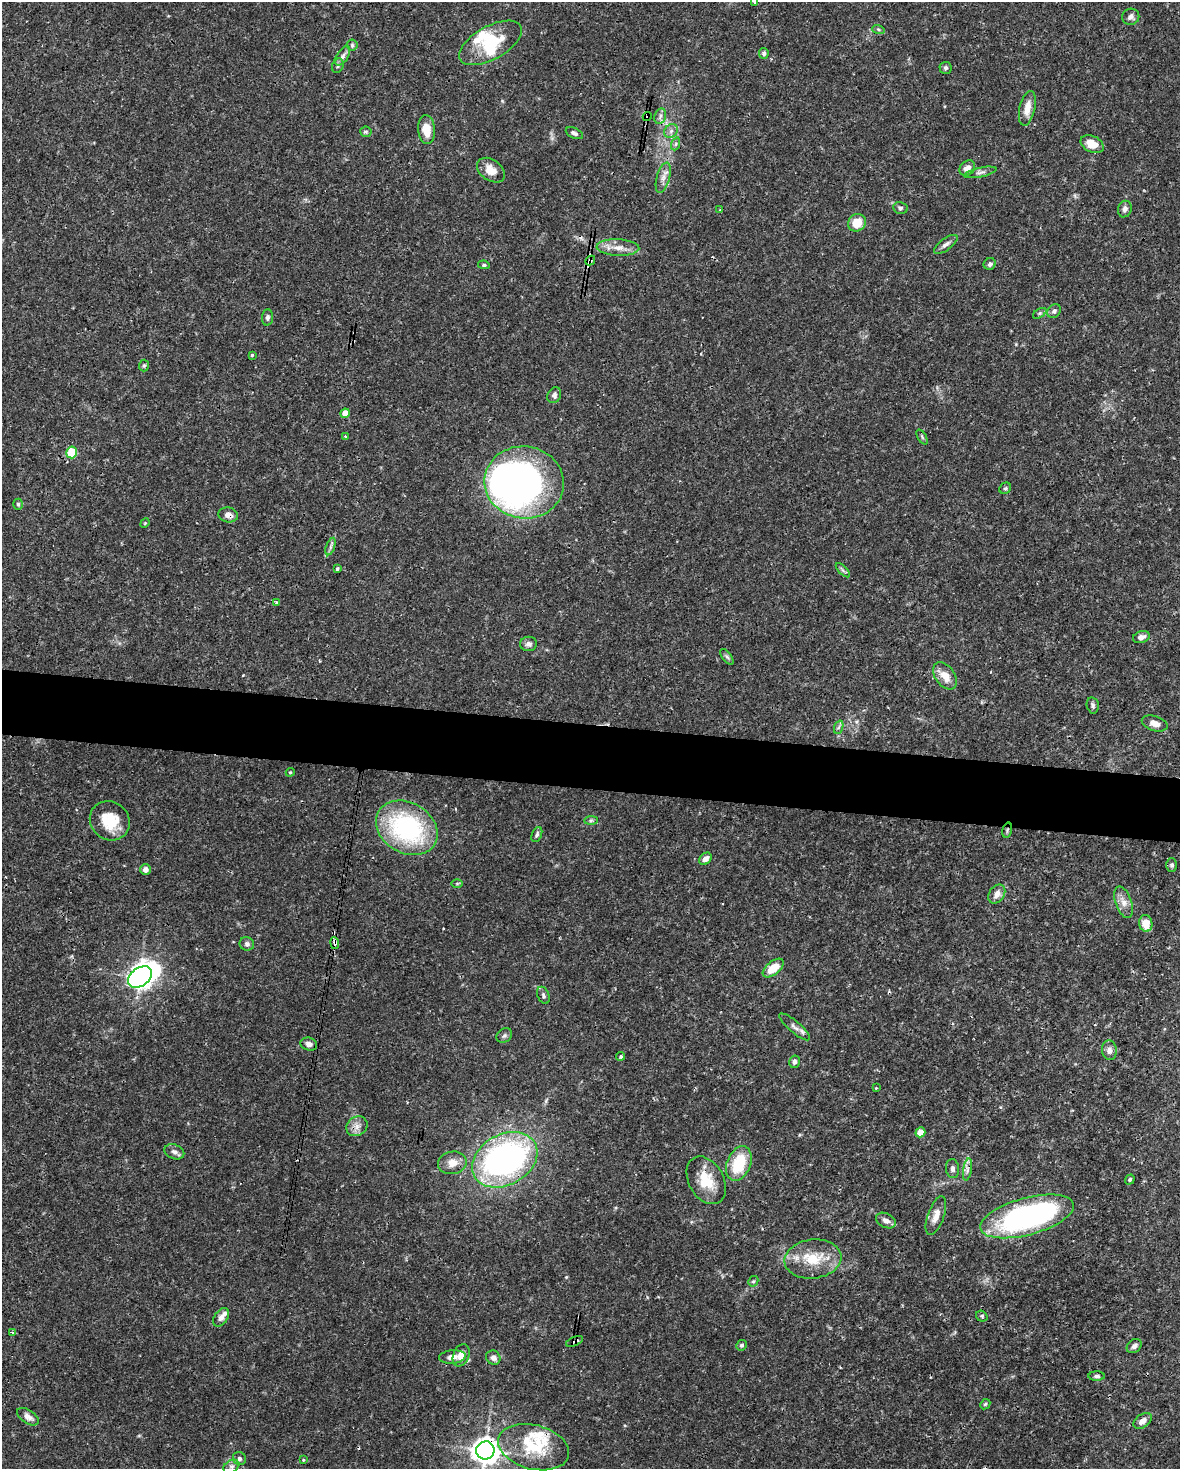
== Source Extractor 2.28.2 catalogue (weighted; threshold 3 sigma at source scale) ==
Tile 6 of 4 x 3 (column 2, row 2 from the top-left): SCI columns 1182-2359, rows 1694-3160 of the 4716 x 4739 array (HDU 1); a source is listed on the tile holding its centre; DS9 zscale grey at full resolution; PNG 1182 x 1471 px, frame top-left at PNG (2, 2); each listed source drawn as its Kron ellipse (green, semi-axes under 4 px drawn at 4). Shown black and unused: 5% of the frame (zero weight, under 3 of 4 exposures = <1% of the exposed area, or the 3 px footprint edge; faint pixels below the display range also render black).
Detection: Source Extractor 2.28.2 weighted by HDU 2 'WHT'; one run over the whole footprint, this tile lists its part. Background 0.0444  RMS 0.0019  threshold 0.00835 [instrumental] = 3 sigma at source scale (4.5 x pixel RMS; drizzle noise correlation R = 1.50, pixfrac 1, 0.05/0.05 arcsec/px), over >= 5 px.
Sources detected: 132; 2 inside a brighter object's white glare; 9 cosmic-ray / hot-pixel residue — neither listed nor drawn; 6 inside a brighter listed object's ellipse — not listed separately; the other 115 listed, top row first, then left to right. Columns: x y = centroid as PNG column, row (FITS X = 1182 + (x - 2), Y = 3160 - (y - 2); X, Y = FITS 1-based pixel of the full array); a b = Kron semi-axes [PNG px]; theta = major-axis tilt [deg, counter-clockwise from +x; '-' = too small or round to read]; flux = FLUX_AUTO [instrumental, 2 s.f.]
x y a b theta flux
754 2 3 2 - 0.24
1131 17 9 8 - 0.78
878 29 6 4 -19 0.28
490 43 35 16 29 7.5
352 45 6 5 - 0.37
764 53 5 5 - 0.43
343 56 11 5 57 0.71
338 66 7 5 69 0.39
946 68 6 6 - 0.42
1027 108 18 7 77 2.1
660 116 8 5 70 0.6
647 117 4 4 - 1.8
426 130 14 8 -85 3.2
671 131 7 6 - 0.67
366 132 6 5 - 0.33
574 133 9 5 -25 0.53
675 144 6 4 70 0.36
1092 144 12 8 -25 2.5
967 168 8 7 - 1.3
491 170 15 10 -36 2.4
980 172 17 4 12 0.72
663 178 15 6 75 1.2
900 208 7 6 - 0.43
1125 209 8 7 - 0.77
720 210 3 3 - 0.18
857 223 9 8 - 3.2
946 244 14 5 37 0.79
618 247 21 8 -3 2.1
590 260 5 3 - 1
990 264 6 5 - 0.52
484 265 6 4 -8 0.36
1054 311 7 6 - 0.55
1040 313 7 4 32 0.36
267 317 8 5 85 0.48
252 355 3 3 - 0.41
144 365 6 5 - 0.29
554 395 8 6 61 0.6
345 413 5 4 - 1.8
345 436 3 2 - 0.18
922 437 8 3 -59 0.27
72 452 6 5 - 9.6
524 482 40 36 -7 86
1005 488 6 5 - 0.33
18 504 5 4 - 0.31
228 515 10 7 -13 1.1
145 523 5 4 - 0.18
330 547 9 4 71 0.5
337 569 4 3 - 0.55
843 570 9 3 -45 0.36
276 602 4 4 - 0.18
1141 637 8 6 18 0.9
528 644 8 7 - 0.73
727 657 9 4 -54 0.44
945 676 15 9 -53 2.3
1093 705 8 6 -79 0.46
1155 723 13 7 -16 1.4
839 727 7 4 70 0.39
290 772 4 4 - 0.22
110 821 21 19 -40 5.2
591 821 7 4 1 0.35
407 828 33 25 -31 27
1007 830 7 4 75 0.35
537 834 8 5 68 0.44
705 859 7 5 42 1.1
1172 865 6 5 - 0.39
145 869 5 5 - 1
457 883 6 4 1 0.25
997 894 10 7 54 1.3
1123 902 16 8 -71 1.5
1146 923 8 6 -81 2.8
335 943 6 4 -82 0.79
247 944 7 7 - 0.55
773 968 12 6 39 3.4
140 977 13 9 36 130
543 995 9 6 -65 0.5
794 1027 19 5 -41 1
504 1036 8 6 37 0.45
309 1044 8 6 -16 0.85
1109 1050 10 7 -80 0.88
621 1056 4 4 - 0.29
794 1062 6 5 - 0.57
876 1088 3 3 - 0.22
357 1126 11 9 34 1.3
920 1132 5 4 - 2.9
174 1152 10 7 -22 0.75
505 1160 35 25 28 62
452 1163 14 11 12 2
739 1164 18 12 69 7.3
953 1169 9 6 -83 0.6
967 1170 11 4 81 0.69
1130 1179 5 4 - 0.37
706 1180 25 17 -61 4.9
936 1216 20 8 71 1.7
1027 1216 48 18 15 48
886 1221 10 7 -28 0.98
813 1259 28 19 6 6.3
753 1281 5 4 - 0.28
982 1316 6 5 - 0.38
221 1317 10 6 52 0.98
12 1332 3 2 - 0.41
575 1341 9 4 23 0.65
742 1345 5 5 - 0.38
1134 1346 8 6 39 0.71
461 1355 11 8 68 1.7
452 1357 13 7 5 1.3
493 1358 7 6 - 0.89
1097 1376 8 4 -1 0.46
985 1404 6 4 44 0.28
28 1417 12 6 -34 1.1
1143 1421 10 6 36 1.3
534 1447 36 22 -15 9.2
485 1450 9 9 - 180
239 1459 7 6 - 0.52
303 1460 3 3 - 0.19
231 1466 8 6 31 0.62
Overlapping masked pixels (flux is a lower limit): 8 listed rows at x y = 647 117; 590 260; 228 515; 1007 830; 335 943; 505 1160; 575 1341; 485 1450
Isophote crosses this tile's border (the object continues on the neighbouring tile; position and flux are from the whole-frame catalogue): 2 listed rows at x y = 754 2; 485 1450